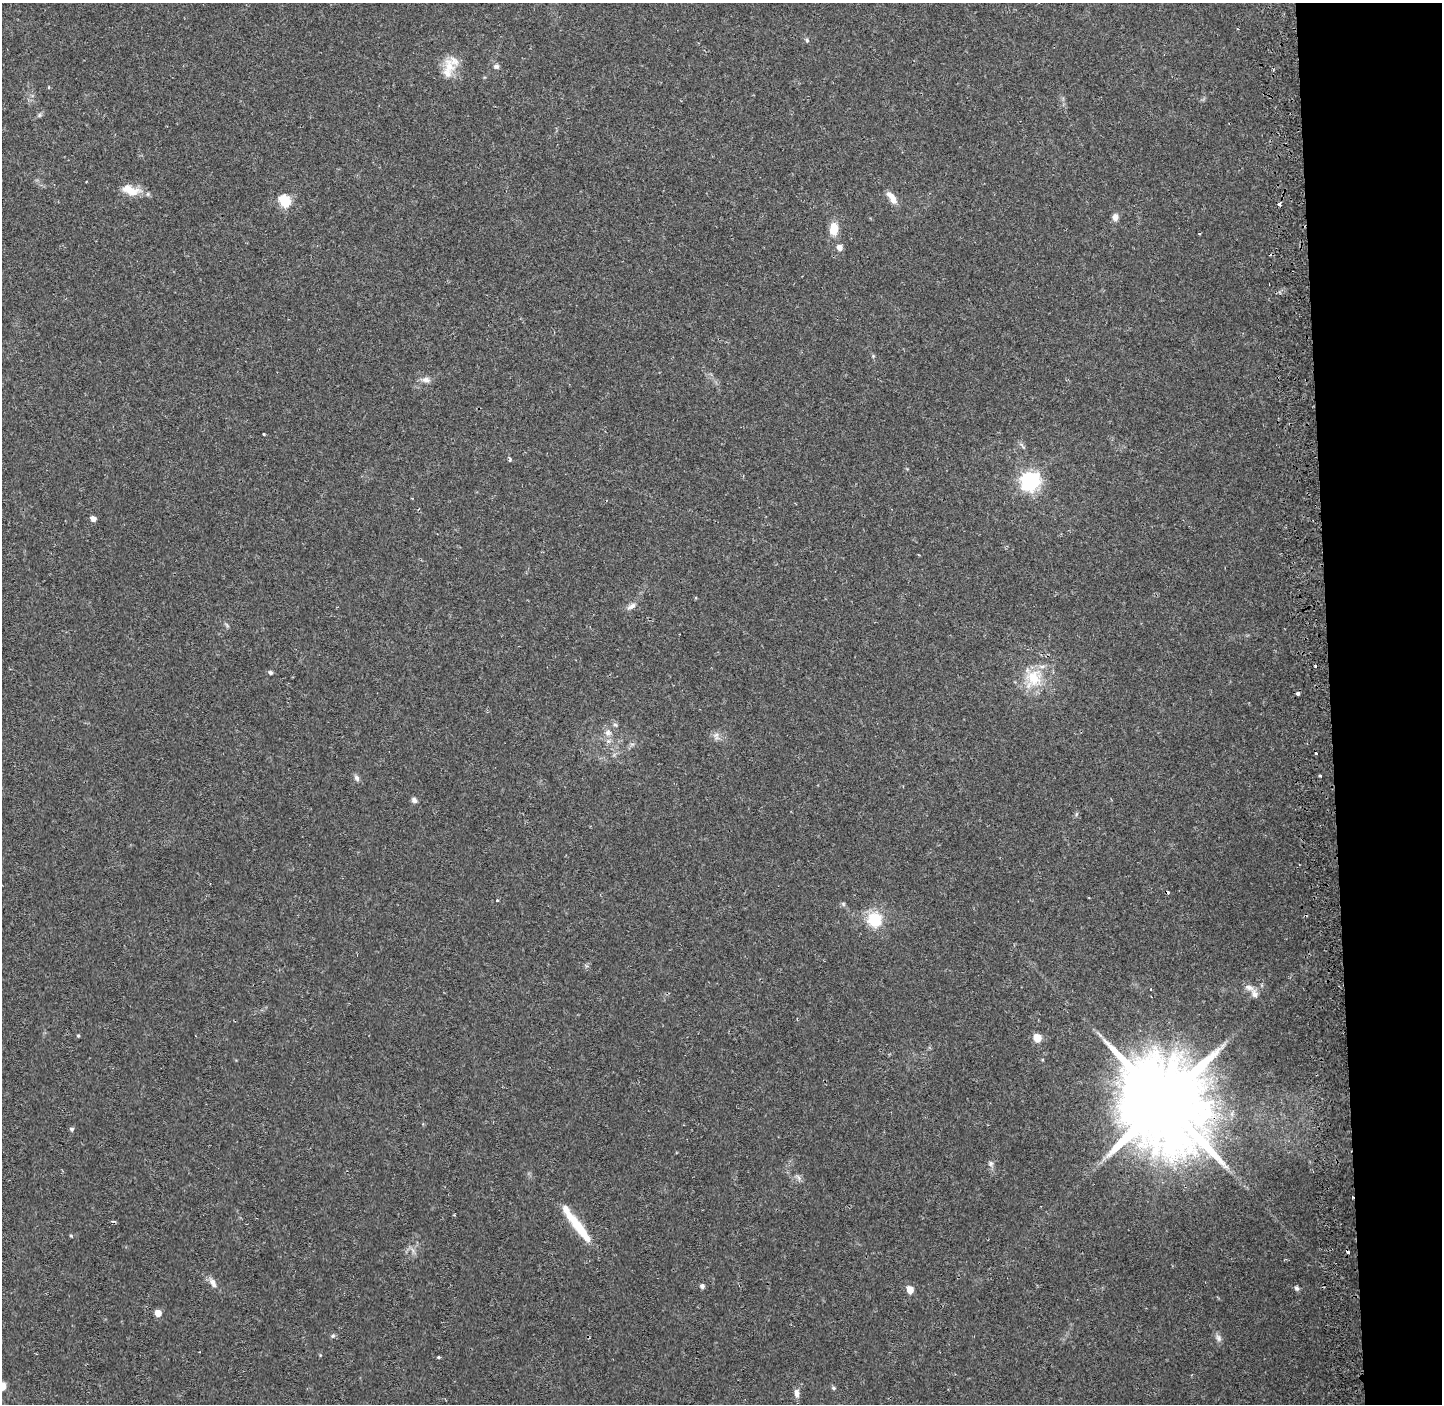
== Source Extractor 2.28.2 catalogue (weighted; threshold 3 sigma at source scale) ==
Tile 6 of 3 x 3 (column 3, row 2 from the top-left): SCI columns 2999-4438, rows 1468-2869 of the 4556 x 4328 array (HDU 1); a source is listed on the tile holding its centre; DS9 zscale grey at full resolution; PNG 1444 x 1406 px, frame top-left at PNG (2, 3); no overlay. Shown black and unused: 8% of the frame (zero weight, under 2 of 3 exposures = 5% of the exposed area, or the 3 px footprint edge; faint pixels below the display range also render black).
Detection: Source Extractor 2.28.2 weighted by HDU 2 'WHT'; one run over the whole footprint, this tile lists its part. Background 0.0756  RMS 0.0048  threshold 0.0215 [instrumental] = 3 sigma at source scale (4.5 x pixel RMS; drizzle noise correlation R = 1.50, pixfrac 1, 0.0396/0.0396 arcsec/px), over >= 5 px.
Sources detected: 65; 1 too faint to see at this stretch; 7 cosmic-ray / hot-pixel residue — not listed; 3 inside a brighter listed object's ellipse — not listed separately; the other 54 listed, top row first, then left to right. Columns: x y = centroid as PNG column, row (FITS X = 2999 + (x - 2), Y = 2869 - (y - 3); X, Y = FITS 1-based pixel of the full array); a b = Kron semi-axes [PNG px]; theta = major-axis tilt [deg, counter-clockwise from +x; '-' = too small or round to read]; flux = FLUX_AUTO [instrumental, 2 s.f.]
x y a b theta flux
807 40 6 4 -85 0.82
449 66 22 13 -62 8
496 66 7 6 - 1.4
49 87 5 3 - 0.39
39 115 7 5 47 0.94
130 190 26 12 -16 8.3
892 197 19 7 -54 4.5
285 201 6 5 - 44
1279 204 4 3 - 2.6
1115 217 9 7 82 2.4
834 229 15 10 88 7.4
1199 233 3 3 - 0.69
839 247 6 5 - 3.2
426 380 12 8 -12 2.6
264 434 3 3 - 1.2
510 459 4 3 - 1.1
1030 481 7 7 - 220
93 519 5 4 - 3.4
631 606 14 7 34 2.4
1315 666 3 3 - 0.8
270 673 6 5 - 1
1033 678 29 25 53 18
615 725 6 5 - 0.95
608 732 9 8 - 2.6
716 736 12 7 -66 2.2
1320 775 3 3 - 2.3
357 778 9 6 -58 1.6
414 800 7 6 - 1.6
1076 814 6 4 87 0.71
497 900 4 3 - 0.5
843 904 7 5 -48 0.85
875 920 14 13 - 19
1249 987 12 8 -21 2.9
1151 990 4 3 - 0.56
78 1035 5 4 - 0.6
1037 1038 5 5 - 14
1163 1102 30 22 -10 9600
72 1129 5 4 - 1.1
991 1163 8 7 - 1.5
798 1177 11 5 -40 1.4
1352 1197 3 2 - 0.61
576 1224 54 9 -53 18
71 1236 5 4 - 0.54
213 1283 14 7 -59 3
702 1286 5 5 - 1.6
1297 1288 7 5 -71 1.2
910 1289 5 5 - 7.6
158 1313 5 5 - 6.8
333 1336 7 5 21 0.89
1218 1338 11 8 -63 1.9
438 1357 3 3 - 0.8
2 1386 5 5 - 13
833 1388 6 5 - 0.76
797 1393 12 7 -80 2.3
Overlapping masked pixels (flux is a lower limit): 2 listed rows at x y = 1163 1102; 1352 1197
Isophote crosses this tile's border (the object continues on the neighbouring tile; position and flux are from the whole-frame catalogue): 1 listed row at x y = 2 1386